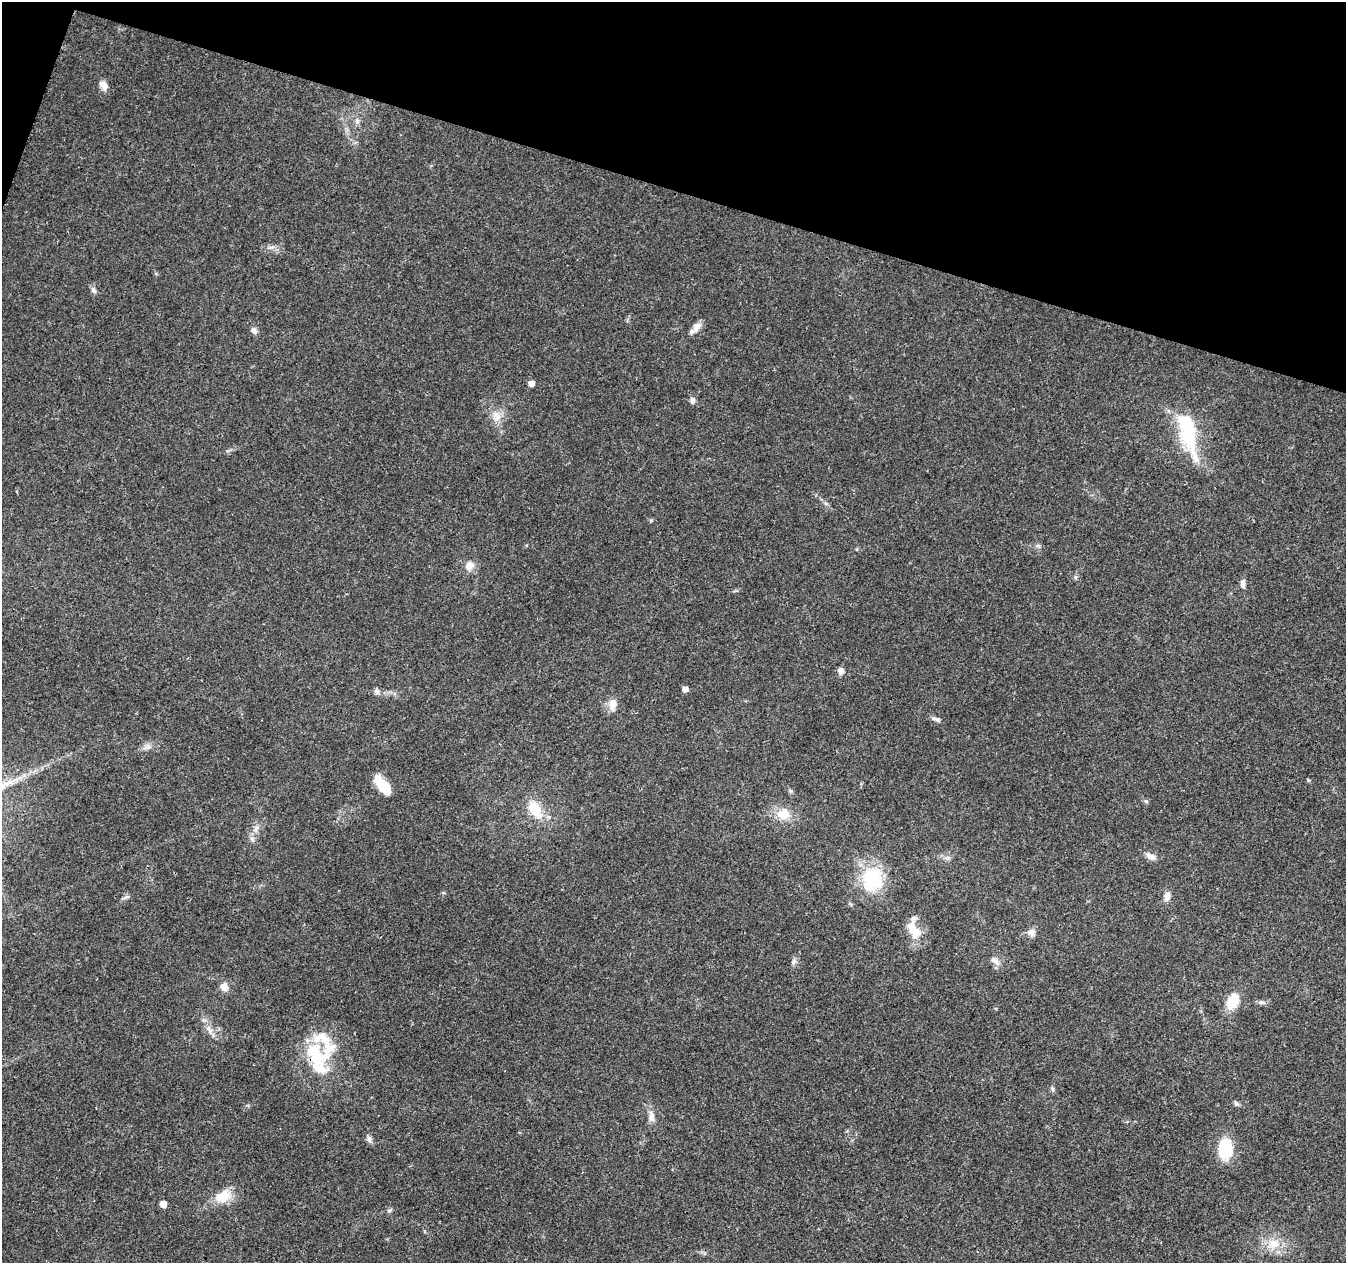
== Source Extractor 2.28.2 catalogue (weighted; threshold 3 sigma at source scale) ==
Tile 2 of 4 x 4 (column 2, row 1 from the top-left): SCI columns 1355-2698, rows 4066-5326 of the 5392 x 5546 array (HDU 1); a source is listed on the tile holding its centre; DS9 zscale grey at full resolution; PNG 1348 x 1265 px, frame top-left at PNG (2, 2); no overlay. Shown black and unused: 15% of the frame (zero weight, under 3 of 4 exposures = <1% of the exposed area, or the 3 px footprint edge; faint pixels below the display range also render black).
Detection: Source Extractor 2.28.2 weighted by HDU 2 'WHT'; one run over the whole footprint, this tile lists its part. Background 0.0261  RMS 0.0019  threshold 0.00865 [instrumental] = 3 sigma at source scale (4.5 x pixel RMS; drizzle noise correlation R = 1.50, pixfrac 1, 0.0396/0.0396 arcsec/px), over >= 5 px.
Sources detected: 57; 1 inside a brighter object's white glare — not listed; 6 inside a brighter listed object's ellipse — not listed separately; the other 50 listed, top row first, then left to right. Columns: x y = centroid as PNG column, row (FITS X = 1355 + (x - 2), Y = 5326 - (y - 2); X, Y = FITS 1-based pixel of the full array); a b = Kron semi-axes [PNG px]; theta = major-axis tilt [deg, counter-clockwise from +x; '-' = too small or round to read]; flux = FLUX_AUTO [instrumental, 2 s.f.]
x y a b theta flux
103 85 14 8 -61 1.3
357 121 7 6 - 0.62
272 247 8 5 23 0.61
93 290 11 6 -52 0.59
696 327 15 8 50 1.6
254 330 8 7 - 0.79
531 383 5 5 - 1.2
692 400 8 6 -87 0.73
496 417 15 13 -77 2.2
1188 437 62 20 -72 12
1038 546 7 4 -19 0.35
469 565 12 11 - 1.8
1076 577 6 5 - 0.39
1243 583 12 6 85 0.79
841 671 8 7 - 0.87
685 689 5 5 - 1.1
376 692 7 7 - 0.62
613 704 14 8 84 2
938 719 8 7 - 0.5
148 747 9 4 36 0.63
1308 780 6 3 -72 0.2
383 786 19 8 -50 6.3
790 791 7 5 -22 0.34
1146 801 6 5 - 0.36
535 809 13 8 -54 7.2
783 814 16 13 -2 3.6
256 829 11 5 74 0.88
1150 856 14 7 -29 1.2
948 858 8 6 6 0.55
872 879 31 26 86 11
1167 896 13 7 80 1.2
126 897 11 3 20 0.41
914 930 26 13 -62 3.4
1031 932 10 9 - 1.2
995 961 16 7 -36 1.1
793 962 8 7 - 0.6
224 987 12 11 - 1.3
1232 1001 18 11 63 4.7
1261 1002 8 6 -15 0.51
209 1030 14 6 -52 1.2
318 1057 32 25 1 8.9
1053 1089 8 4 -81 0.36
1236 1104 7 6 - 0.47
651 1116 17 8 -80 1.3
369 1139 10 7 -81 0.66
1226 1149 23 16 89 7.7
223 1196 22 15 24 4.1
163 1204 5 5 - 2.1
389 1210 8 4 20 0.35
1274 1244 18 13 -10 3.4
Overlapping masked pixels (flux is a lower limit): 1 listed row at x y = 318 1057
Unlisted compact peaks at least as high as the median listed source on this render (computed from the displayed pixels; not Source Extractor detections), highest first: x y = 651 520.